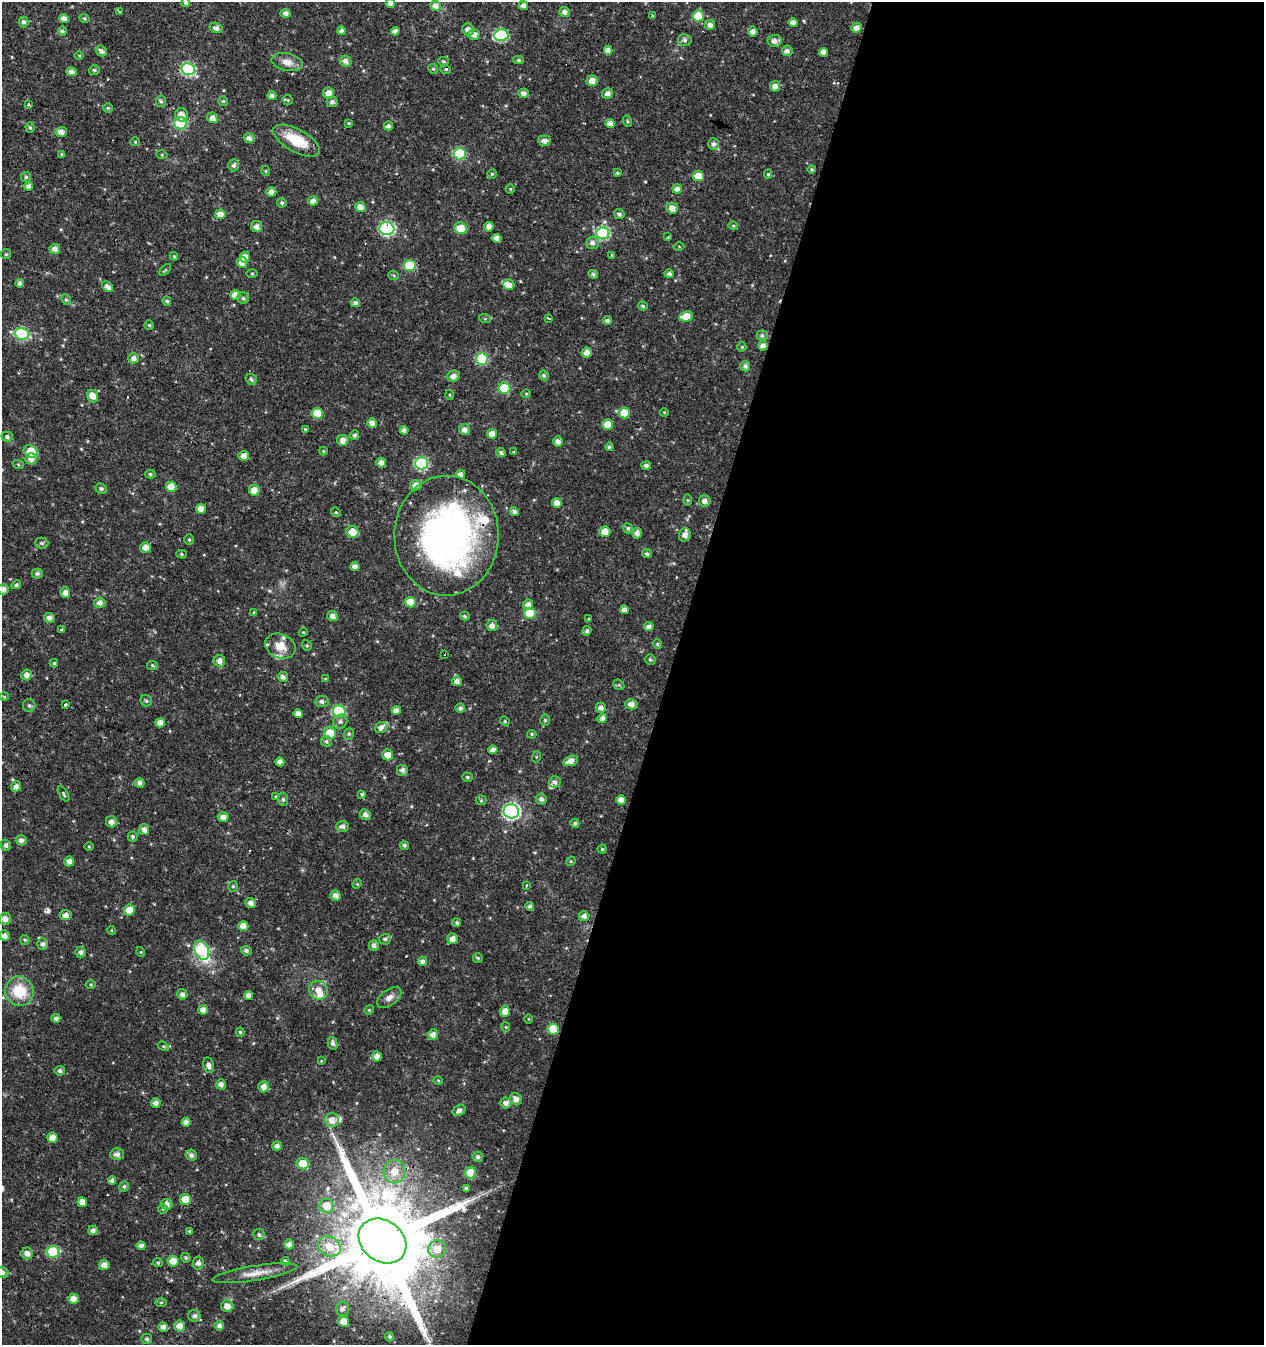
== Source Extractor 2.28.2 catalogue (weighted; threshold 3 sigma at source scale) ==
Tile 12 of 4 x 4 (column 4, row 3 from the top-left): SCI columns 4061-5322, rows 1345-2687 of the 5534 x 5379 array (HDU 1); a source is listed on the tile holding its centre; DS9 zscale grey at full resolution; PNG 1266 x 1347 px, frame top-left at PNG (2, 2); each listed source drawn as its Kron ellipse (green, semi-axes under 4 px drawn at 4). Shown black and unused: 47% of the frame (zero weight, under 3 of 4 exposures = <1% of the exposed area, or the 3 px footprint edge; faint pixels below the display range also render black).
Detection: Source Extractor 2.28.2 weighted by HDU 2 'WHT'; one run over the whole footprint, this tile lists its part. Background 0.016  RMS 0.0021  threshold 0.00951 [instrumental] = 3 sigma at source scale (4.5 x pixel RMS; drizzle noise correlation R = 1.50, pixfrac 1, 0.0396/0.0396 arcsec/px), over >= 5 px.
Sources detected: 389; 1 inside a brighter object's white glare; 7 cosmic-ray / hot-pixel residue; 1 long thin detection or spike segment (spike, bleed or trail) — neither listed nor drawn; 10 inside a brighter listed object's ellipse — not listed separately; the other 370 listed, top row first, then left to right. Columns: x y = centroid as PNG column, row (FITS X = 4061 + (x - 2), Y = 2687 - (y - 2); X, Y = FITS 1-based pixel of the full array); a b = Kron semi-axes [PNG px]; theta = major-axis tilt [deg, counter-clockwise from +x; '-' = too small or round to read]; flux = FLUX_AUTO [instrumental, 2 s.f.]
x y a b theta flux
186 3 4 4 - 0.57
390 3 5 4 - 1
523 5 5 4 - 1
436 6 5 5 - 1.3
120 12 3 3 - 0.32
564 12 5 5 - 0.87
286 13 5 4 - 0.94
653 15 4 3 - 1.8
698 16 6 5 - 5.1
64 18 5 4 - 1.6
85 18 5 4 - 0.3
24 22 5 5 - 0.59
793 23 4 4 - 1.2
710 25 5 4 - 1
216 28 6 5 - 0.87
857 28 5 5 - 1.4
468 30 6 5 - 1.1
63 31 4 4 - 0.66
341 31 4 4 - 0.7
395 31 4 4 - 0.95
753 31 5 4 - 1.1
474 35 5 5 - 1.2
501 35 7 6 - 18
685 40 7 6 - 0.57
775 41 7 6 - 1.3
608 50 4 4 - 1.2
101 51 6 5 - 0.8
787 51 5 5 - 0.75
823 52 4 4 - 1.2
79 55 5 3 - 0.19
519 60 5 4 - 0.4
345 61 6 5 - 1
443 61 5 4 - 0.29
287 62 16 8 -13 1.8
188 69 7 6 - 25
433 69 5 4 - 0.31
94 70 5 4 - 0.34
446 70 5 3 - 0.28
71 72 5 4 - 0.99
592 81 5 5 - 1.6
775 86 5 5 - 1.2
329 93 5 5 - 1.7
524 93 5 4 - 0.91
608 93 5 5 - 0.95
272 96 4 4 - 0.86
288 100 5 5 - 0.24
161 101 6 5 - 0.41
223 101 5 5 - 0.32
332 102 5 5 - 0.75
28 105 3 3 - 1.7
108 108 4 4 - 0.29
181 115 7 6 - 1.9
212 118 5 5 - 1.2
627 121 6 3 -71 0.23
180 123 6 6 - 16
349 123 4 3 - 0.23
610 123 4 4 - 1.4
388 126 4 4 - 0.61
30 127 5 4 - 0.39
61 132 5 5 - 1.3
249 138 5 5 - 0.98
297 141 26 11 -28 6.3
544 141 6 5 - 1.1
135 142 4 4 - 0.22
714 144 6 5 - 0.7
62 154 4 4 - 0.35
460 154 6 6 - 14
162 155 5 3 - 0.25
234 165 6 5 - 0.63
812 169 4 4 - 0.3
266 171 5 3 - 0.2
617 173 4 3 - 0.32
492 174 4 4 - 0.28
768 174 4 4 - 0.32
698 176 5 5 - 2.7
26 177 5 5 - 0.37
28 186 4 4 - 0.94
510 189 5 4 - 0.25
677 189 5 4 - 1
271 192 5 4 - 1.1
313 201 5 4 - 1.4
282 203 5 4 - 0.43
360 207 5 5 - 1.7
672 208 6 5 - 1.5
220 214 5 4 - 1.5
619 214 5 5 - 0.52
257 226 5 5 - 1.1
733 226 5 4 - 0.29
489 227 5 4 - 1.2
461 228 6 5 - 3.6
387 229 7 6 - 28
603 233 6 6 - 23
668 237 3 3 - 0.15
496 238 5 4 - 1.5
592 243 6 6 - 0.97
679 246 5 3 - 0.2
55 249 5 5 - 1.2
6 254 5 5 - 0.31
612 255 4 4 - 0.18
174 256 4 3 - 0.24
245 257 5 5 - 1.8
242 262 5 5 - 1.5
410 265 6 5 - 7
165 270 7 3 45 0.25
252 273 5 4 - 0.22
593 274 5 4 - 0.47
669 274 5 4 - 0.6
394 276 5 3 - 0.21
20 283 4 4 - 0.75
509 285 5 5 - 1.5
107 287 6 4 -40 1.2
235 295 5 5 - 2
243 298 5 5 - 0.39
66 300 6 4 -66 0.32
167 301 5 4 - 0.41
355 303 5 4 - 0.64
643 306 5 4 - 0.42
686 316 7 5 8 3
548 318 3 3 - 1.2
485 319 6 4 -18 0.26
607 320 4 4 - 0.63
149 325 4 4 - 0.28
22 334 7 6 - 19
762 335 5 5 - 0.5
763 345 5 4 - 1
742 347 4 4 - 0.3
587 353 5 5 - 1.4
134 358 5 5 - 0.88
482 359 6 6 - 13
745 366 5 5 - 0.78
544 375 5 4 - 0.49
453 376 6 5 - 1.2
251 379 6 5 - 0.53
504 388 6 5 - 7.5
526 394 4 4 - 0.23
450 395 5 3 - 0.19
93 396 6 5 - 1.7
664 412 4 3 - 0.17
317 413 5 5 - 4.2
624 413 5 5 - 4
372 423 5 4 - 1.1
608 425 5 5 - 3.4
305 429 4 4 - 0.25
404 430 4 4 - 0.96
464 430 6 5 - 1.2
492 434 5 5 - 1.5
355 435 5 4 - 0.48
7 437 5 5 - 0.58
343 440 5 5 - 1.4
558 441 5 4 - 1.1
609 447 4 4 - 0.47
31 451 8 6 -32 5.6
323 451 4 4 - 0.23
514 452 4 3 - 1.2
501 453 5 4 - 0.59
244 456 5 5 - 1.4
31 459 6 5 - 1.1
381 463 5 4 - 1.3
422 463 6 6 - 21
18 464 6 3 -20 0.26
646 465 5 4 - 0.73
150 474 5 4 - 0.39
461 474 4 4 - 1.1
416 485 6 5 - 1.3
171 487 5 5 - 3.1
101 489 6 5 - 0.5
254 490 5 5 - 2.8
687 500 5 4 - 0.23
705 501 6 5 - 1.1
557 503 5 5 - 1.6
201 509 5 5 - 1.4
514 511 5 4 - 0.79
336 512 5 4 - 0.27
628 528 5 5 - 0.48
353 532 6 5 - 2.9
605 532 5 5 - 2.5
637 533 5 4 - 0.95
685 535 7 6 - 1.3
446 536 60 52 89 81
189 540 5 5 - 0.3
42 543 7 5 -1 0.45
145 548 5 5 - 1.5
181 554 5 4 - 0.36
647 554 5 4 - 0.57
355 566 4 4 - 0.99
37 573 5 5 - 0.57
16 585 5 4 - 0.42
3 589 5 5 - 1.1
65 593 5 5 - 1
410 602 5 5 - 3.6
100 603 5 5 - 0.96
528 605 5 5 - 1.1
624 610 4 4 - 1
254 612 4 4 - 0.19
530 613 6 5 - 6.5
333 616 5 5 - 1.1
465 616 5 3 - 0.33
49 618 5 5 - 0.99
589 619 3 3 - 0.16
492 626 5 5 - 1.1
649 627 5 4 - 0.97
61 629 3 3 - 0.4
587 631 5 4 - 0.56
303 632 4 4 - 0.23
657 644 5 4 - 0.33
307 645 5 4 - 0.29
280 646 15 12 -22 3.1
445 654 3 2 - 0.25
650 660 6 5 - 0.42
219 661 6 6 - 1.2
54 663 4 3 - 0.3
153 665 5 4 - 0.32
27 675 5 5 - 1.1
283 677 5 5 - 0.79
325 679 4 3 - 0.17
457 681 5 5 - 1.1
619 685 6 4 -43 0.29
4 697 5 3 - 0.21
146 701 6 5 - 0.48
322 702 6 5 - 0.61
631 704 6 5 - 1.3
65 705 3 3 - 1.6
29 706 6 6 - 0.54
460 708 4 4 - 0.74
601 708 5 5 - 1.1
396 710 4 4 - 1.2
339 711 6 6 - 16
298 714 4 4 - 1.3
602 718 5 4 - 0.95
545 720 6 5 - 0.38
505 721 5 4 - 0.27
340 722 7 6 - 0.71
160 723 5 4 - 1.6
381 727 6 5 - 1
330 733 6 6 - 5
349 734 6 5 - 0.35
532 734 4 4 - 0.29
326 741 6 5 - 0.46
493 750 4 4 - 0.9
388 755 5 5 - 1.9
536 757 5 3 - 0.2
571 761 7 5 16 1.3
280 762 4 4 - 1.1
402 770 6 6 - 0.89
467 777 5 4 - 0.32
555 782 6 5 - 0.83
139 783 5 4 - 0.92
16 787 5 5 - 1.1
63 794 9 3 -59 0.32
362 794 4 3 - 0.59
275 797 3 3 - 0.84
283 799 6 5 - 0.48
541 799 5 5 - 0.74
481 800 5 5 - 0.3
621 800 5 4 - 1.5
511 811 8 7 - 45
365 814 5 5 - 0.89
223 817 5 5 - 1.3
111 822 6 5 - 1.1
575 823 4 4 - 0.42
343 826 6 5 - 0.73
144 830 5 5 - 1.2
133 836 5 5 - 0.38
21 840 5 5 - 0.8
6 845 5 5 - 0.59
404 845 5 4 - 0.43
89 847 4 3 - 0.17
602 849 4 4 - 0.27
69 861 5 5 - 1.2
571 861 5 4 - 0.22
357 884 5 4 - 0.19
233 886 5 4 - 0.33
526 886 3 3 - 0.78
335 896 5 5 - 1.1
250 903 5 5 - 1
530 906 4 4 - 0.54
129 910 5 5 - 2.4
66 915 6 5 - 1
584 916 5 5 - 0.91
5 919 6 6 - 1.4
457 923 4 4 - 0.36
243 926 5 5 - 2.1
111 930 4 3 - 0.2
4 936 5 5 - 1.2
385 939 6 5 - 0.54
453 939 5 5 - 1.1
25 940 5 4 - 0.28
43 944 6 5 - 0.75
374 945 5 5 - 0.8
202 950 10 6 -65 15
246 951 5 4 - 0.55
81 952 5 5 - 0.73
141 952 5 3 - 0.16
478 958 5 4 - 0.28
422 961 5 4 - 0.88
91 984 5 3 - 0.25
318 990 9 9 - 2.1
19 991 15 14 - 6.2
182 994 5 5 - 0.91
249 996 4 4 - 1.1
389 997 14 8 37 1.3
203 1010 5 4 - 1.3
369 1010 5 4 - 0.25
505 1011 5 5 - 1.5
56 1018 4 4 - 0.7
528 1019 5 3 - 0.16
506 1027 4 4 - 0.25
553 1029 6 5 - 5.7
240 1032 4 4 - 0.36
433 1035 5 5 - 1.3
333 1043 6 5 - 0.63
163 1046 6 4 -31 0.29
377 1056 5 5 - 1.3
321 1061 4 3 - 0.18
208 1065 8 5 -79 0.91
60 1071 5 4 - 0.5
438 1080 5 3 - 0.2
221 1084 5 5 - 0.94
264 1087 6 5 - 1.2
516 1099 6 5 - 1.2
156 1103 5 5 - 1.1
506 1103 5 5 - 1.1
459 1110 7 5 34 0.94
332 1120 7 7 - 1.7
186 1122 4 4 - 0.92
52 1138 5 5 - 1.9
277 1146 4 4 - 0.76
117 1154 6 6 - 0.97
191 1155 5 5 - 0.68
478 1157 5 5 - 0.63
303 1164 6 5 - 4.8
394 1172 12 10 88 3.2
471 1173 5 5 - 4.6
112 1181 4 4 - 0.8
124 1187 5 4 - 0.34
466 1188 4 3 - 0.42
185 1199 6 5 - 3.1
82 1202 5 4 - 1.7
166 1204 6 5 - 1.2
326 1206 7 7 - 3.4
163 1209 5 5 - 0.26
93 1230 5 4 - 0.8
190 1232 4 4 - 0.36
259 1235 6 5 - 0.47
382 1241 26 20 -37 4900
289 1244 5 5 - 1.2
141 1246 4 4 - 0.99
329 1246 12 9 -31 3.2
437 1249 9 8 - 2.7
53 1252 6 6 - 12
27 1253 6 5 - 1.1
186 1258 5 4 - 0.38
173 1261 6 5 - 2.2
285 1261 4 3 - 1.8
158 1263 5 4 - 0.3
198 1263 6 5 - 0.91
104 1265 5 5 - 1.2
2 1272 6 5 - 0.56
255 1273 43 7 9 3.1
73 1299 5 5 - 1.5
161 1302 5 4 - 0.27
227 1306 6 5 - 1.5
343 1309 7 6 - 0.68
194 1316 6 6 - 0.68
344 1322 5 5 - 2.7
219 1325 5 5 - 0.76
179 1326 5 5 - 1.6
163 1327 5 4 - 1.1
390 1337 4 4 - 0.45
147 1339 5 5 - 0.48
Overlapping masked pixels (flux is a lower limit): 4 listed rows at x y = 387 229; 280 646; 511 811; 382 1241
Isophote crosses this tile's border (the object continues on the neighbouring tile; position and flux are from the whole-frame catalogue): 5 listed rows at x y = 186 3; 390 3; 3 589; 19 991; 2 1272